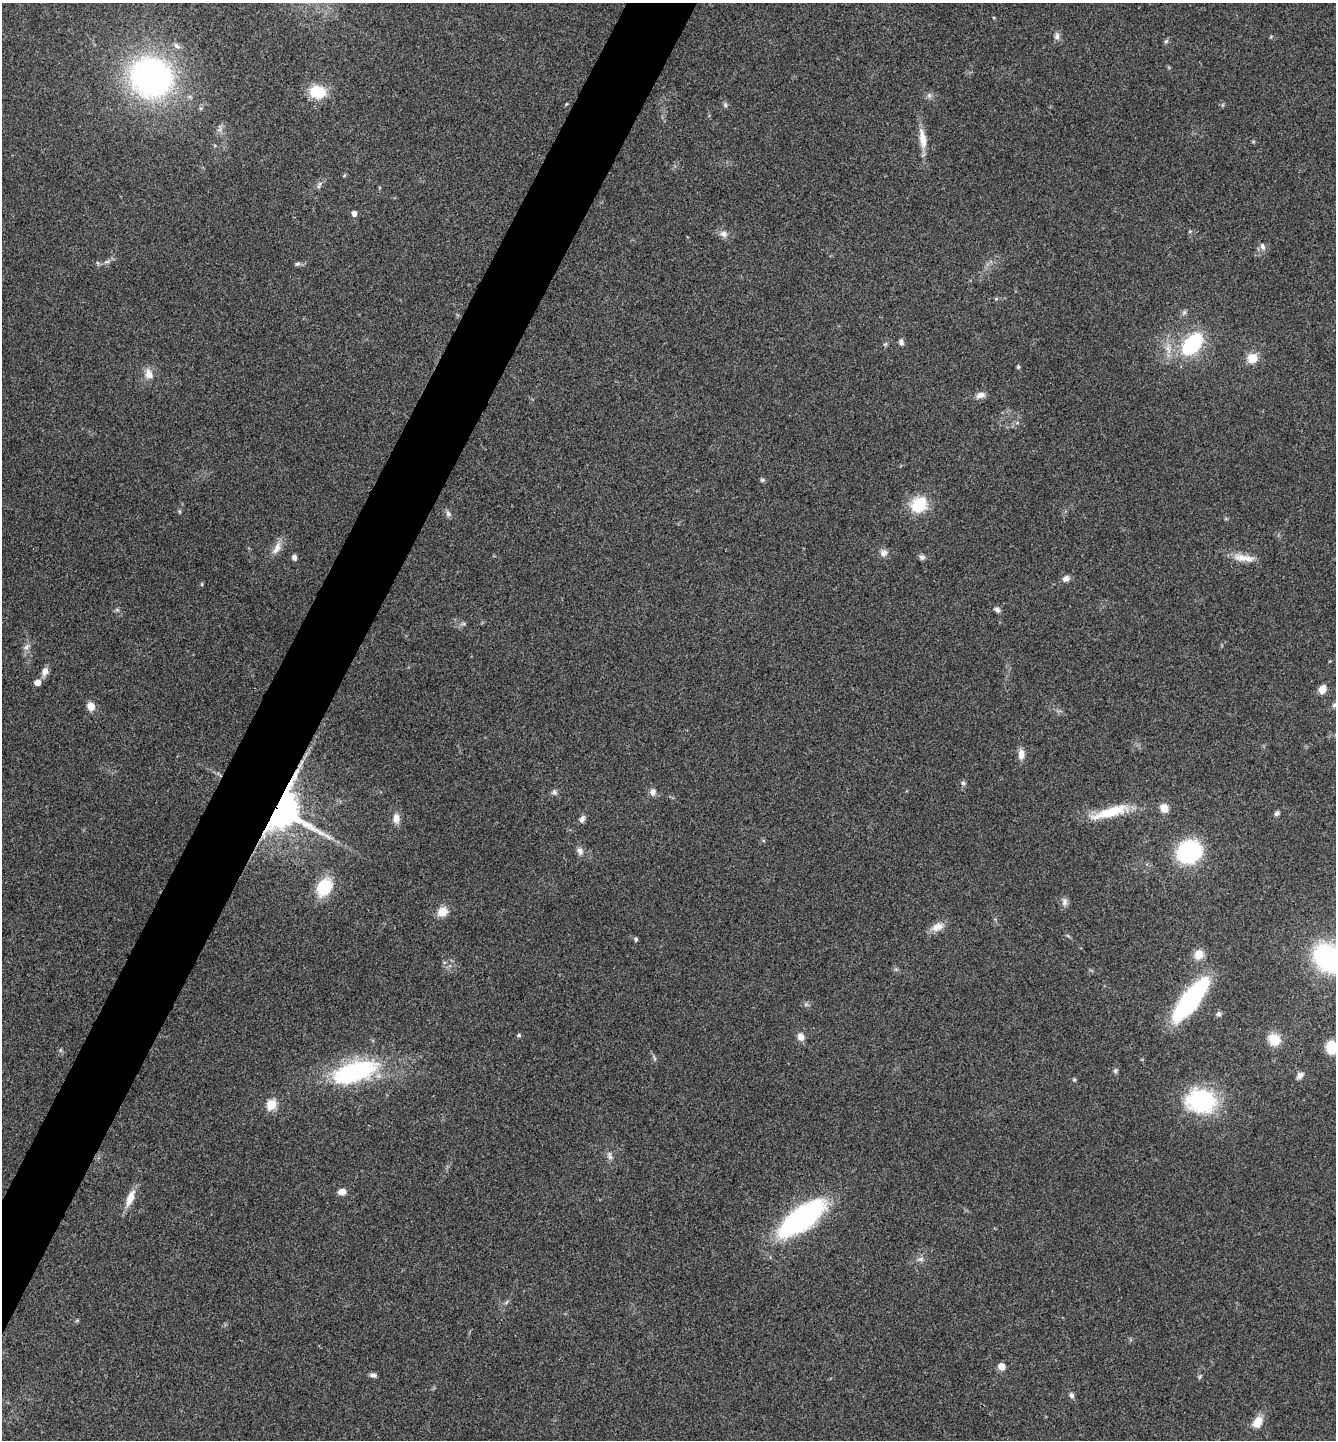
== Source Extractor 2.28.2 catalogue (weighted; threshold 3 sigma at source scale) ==
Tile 7 of 4 x 4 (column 3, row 2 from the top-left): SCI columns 2952-4285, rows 2878-4315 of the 5766 x 5758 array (HDU 1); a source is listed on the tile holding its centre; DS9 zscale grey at full resolution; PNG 1338 x 1442 px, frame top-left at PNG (2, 3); no overlay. Shown black and unused: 5% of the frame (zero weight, under 3 of 4 exposures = <1% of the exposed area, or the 3 px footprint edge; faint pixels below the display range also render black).
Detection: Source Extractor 2.28.2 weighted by HDU 2 'WHT'; one run over the whole footprint, this tile lists its part. Background 0.123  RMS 0.0064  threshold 0.0289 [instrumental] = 3 sigma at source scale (4.5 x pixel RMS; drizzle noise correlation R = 1.50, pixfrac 1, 0.05/0.05 arcsec/px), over >= 5 px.
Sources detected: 81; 2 inside a brighter object's white glare — not listed; the other 79 listed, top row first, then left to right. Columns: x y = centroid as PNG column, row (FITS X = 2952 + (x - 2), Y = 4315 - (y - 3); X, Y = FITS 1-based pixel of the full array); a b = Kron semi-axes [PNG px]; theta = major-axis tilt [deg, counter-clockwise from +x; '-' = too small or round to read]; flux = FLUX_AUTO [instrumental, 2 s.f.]
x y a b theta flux
1057 36 11 6 90 2.4
1166 41 7 4 45 1.1
177 46 10 6 -43 2.2
151 77 33 30 -28 220
317 92 16 12 -11 22
929 95 7 5 -46 1.5
566 104 5 3 - 0.57
725 105 7 5 -50 1.3
923 139 26 9 -81 9.4
320 184 7 4 64 1.4
354 213 5 4 - 3.9
1190 231 6 3 19 0.68
724 234 10 8 -31 3.3
1262 246 9 6 -64 2.4
107 262 9 4 8 1.6
297 264 8 5 17 1.3
901 342 8 6 -70 2
1192 344 19 11 48 60
1252 358 11 10 - 9.5
1018 367 5 4 - 0.8
149 374 15 10 -79 5.6
980 395 12 7 17 3.6
762 480 6 5 - 1.1
919 505 16 13 41 24
448 514 9 6 -47 2
277 548 20 8 63 5.7
884 553 11 8 32 3.1
294 557 6 5 - 2.2
922 557 8 6 -26 1.8
1244 558 29 9 -7 8.4
1066 578 10 7 30 2.8
117 610 6 4 -19 1
997 610 8 6 -26 1.8
27 647 11 6 53 2.6
45 671 11 8 71 3.7
37 682 5 5 - 7.4
1322 689 9 7 63 5.7
1334 705 8 5 40 1.5
91 707 8 7 - 6.3
1021 754 13 7 -89 4.8
963 783 6 6 - 1.3
554 792 8 6 -53 1.7
653 792 10 7 -84 2.8
1164 808 8 7 - 8
277 810 17 8 0 1200
1110 812 50 11 16 23
1277 814 7 5 32 1.6
396 818 14 9 -87 4.7
582 819 9 6 68 2.6
580 851 10 8 -65 3
1189 852 19 16 27 78
324 887 16 13 50 29
1064 902 12 8 83 2.8
442 912 12 10 41 7.5
937 927 17 11 24 5.7
1068 936 6 4 -19 0.85
636 939 6 4 77 0.97
1199 954 11 10 - 7.2
1328 958 21 15 -44 130
1190 999 33 11 52 160
1219 1014 7 6 - 1.6
519 1035 5 4 - 0.89
800 1037 10 8 -68 4
1274 1039 12 11 - 13
1331 1047 10 8 -79 19
1115 1070 7 6 - 1.3
352 1071 60 22 9 78
1300 1075 8 6 58 2.9
1201 1101 29 23 -11 66
271 1105 5 5 - 38
610 1156 14 6 -78 2.6
342 1192 8 6 6 4.4
130 1198 23 8 68 8.2
801 1218 39 16 37 160
921 1259 9 3 -5 1.4
1001 1366 5 5 - 12
373 1375 8 6 -13 2
1071 1395 7 6 - 1.7
1257 1422 15 10 58 7.9
Overlapping masked pixels (flux is a lower limit): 1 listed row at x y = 277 810
Isophote crosses this tile's border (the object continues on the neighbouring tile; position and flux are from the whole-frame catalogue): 3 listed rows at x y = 1334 705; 1328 958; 1331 1047